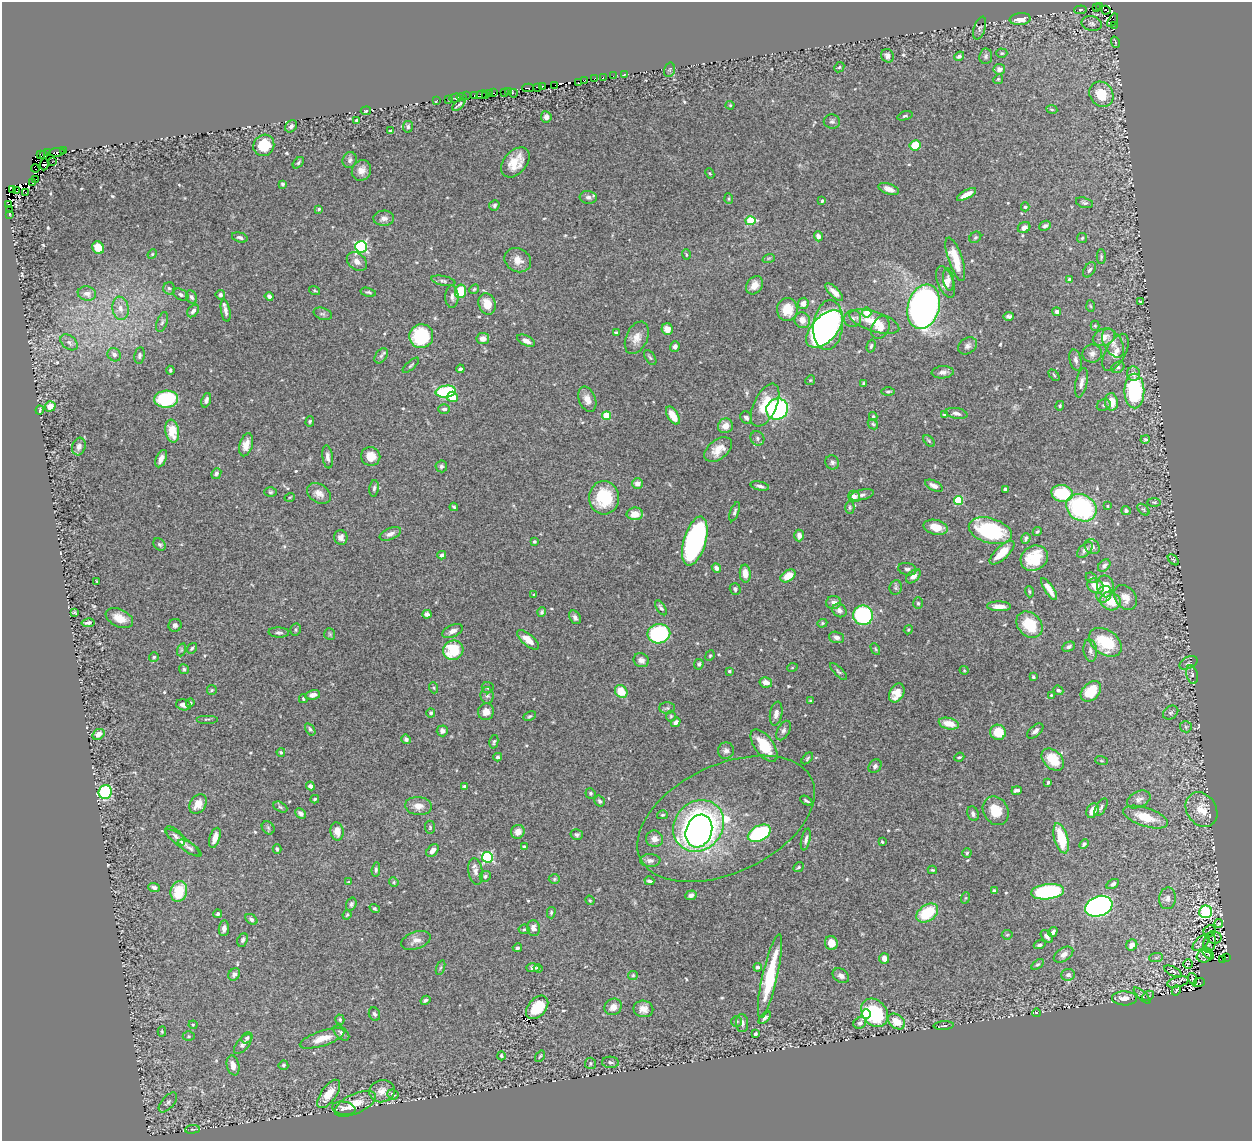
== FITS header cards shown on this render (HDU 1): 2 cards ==
NAXIS1  =                 1250
NAXIS2  =                 1139

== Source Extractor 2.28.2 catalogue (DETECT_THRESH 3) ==
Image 1250 x 1139 px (HDU 1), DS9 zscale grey, 1 PNG px = 1 image px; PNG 1254 x 1143 px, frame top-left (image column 1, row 1139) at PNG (2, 2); each listed source drawn as its Kron ellipse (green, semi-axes under 4 px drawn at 4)
Background 0.237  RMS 0.013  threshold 0.04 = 3 sigma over >= 5 px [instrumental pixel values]
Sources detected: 589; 15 with non-positive FLUX_AUTO (blend fragments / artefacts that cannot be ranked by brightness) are neither listed nor drawn; of the other 574, the 500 brightest by FLUX_AUTO listed and drawn (74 fainter detections omitted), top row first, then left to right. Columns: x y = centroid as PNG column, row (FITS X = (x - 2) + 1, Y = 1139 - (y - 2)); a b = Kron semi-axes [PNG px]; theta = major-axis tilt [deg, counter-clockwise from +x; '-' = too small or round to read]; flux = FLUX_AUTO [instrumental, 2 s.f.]
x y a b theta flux
1100 6 3 3 - 46
1096 8 3 2 - 21
1080 10 6 4 6 0.98
1106 10 4 3 - 38
1020 19 10 6 5 12
1113 20 7 3 57 5.5
1092 24 10 7 -13 3.1
1114 25 2 2 - 2.1
980 28 12 5 72 2.5
1115 42 6 3 -70 0.94
1002 53 5 4 - 1.3
887 56 7 6 - 2.7
959 56 5 4 - 2.6
986 56 8 6 82 2.2
839 67 6 4 43 1.5
999 69 6 5 - 4.8
669 70 7 5 72 1.4
624 74 3 2 - 4.5
613 76 2 2 - 3.5
603 78 4 2 - 5.7
594 79 4 3 - 8.9
998 79 5 4 - 1.1
585 80 3 2 - 62
578 83 2 2 - 3.7
542 86 3 2 - 54
555 86 3 2 - 4.4
528 88 6 2 -1 53
538 88 3 3 - 49
508 91 2 2 - 7.1
504 92 4 2 - 11
489 93 3 2 - 9.7
493 93 2 2 - 58
513 93 4 3 - 25
1101 94 13 11 -55 23
474 95 3 2 - 4
481 95 5 3 - 240
466 96 2 2 - 4.3
485 96 3 2 - 3.3
461 97 5 2 - 6.4
455 98 6 2 17 5.8
449 99 2 2 - 3.7
437 100 3 2 - 2.7
459 105 8 2 43 1.9
730 105 4 4 - 0.93
1052 109 5 3 - 1
366 111 5 3 - 1.1
905 116 8 3 17 1.3
546 117 5 5 - 3.9
357 120 3 3 - 2.3
832 122 8 7 - 2.3
291 126 7 5 44 3
408 127 6 5 - 2
391 131 3 2 - 1.1
264 145 11 10 - 28
915 145 5 5 - 20
64 151 2 2 - 5
57 152 7 3 7 91
48 153 3 2 - 78
40 154 3 2 - 58
44 155 3 2 - 28
350 160 8 7 - 2.7
52 162 3 2 - 2.2
515 162 17 11 49 17
298 163 7 4 47 1.6
44 164 6 3 81 74
35 169 4 2 - 8
361 170 11 9 61 6.6
710 173 5 4 - 1.1
35 179 3 3 - 56
33 183 4 3 - 69
283 184 4 3 - 1.4
889 189 11 5 -18 5.4
12 190 3 3 - 82
17 191 3 2 - 48
26 192 3 2 - 23
966 194 11 4 29 6.5
588 197 9 6 -6 3.4
729 199 5 3 - 1.1
822 201 4 3 - 1
1084 203 9 5 -15 2
8 205 4 3 - 17
494 205 5 5 - 1.7
1025 207 4 4 - 1.2
319 209 4 4 - 1.3
10 210 3 2 - 330
9 215 3 2 - 3.4
384 218 10 7 3 4.5
750 221 5 4 - 41
1045 226 6 5 - 2.6
1024 228 6 5 - 5.9
818 236 5 4 - 4.5
240 237 8 5 -16 2.6
975 237 6 5 - 1.4
1082 238 5 5 - 1.4
361 247 6 5 - 150
98 248 6 5 - 13
152 254 5 4 - 1
686 255 5 3 - 1
1101 257 7 4 90 1.6
769 258 6 4 18 1.3
955 259 23 7 -71 18
518 260 14 11 -31 8.4
357 262 11 8 -39 5.6
1089 270 8 5 55 2.4
1069 279 4 3 - 1
948 280 11 5 -81 3.5
443 281 12 4 -11 2.4
946 282 17 8 -69 5.3
754 285 10 7 53 8.2
169 288 6 6 - 2.4
474 289 5 4 - 1.2
315 291 6 2 -19 0.88
461 291 7 5 79 26
368 292 8 4 -13 1.5
834 292 11 4 -46 5.9
87 294 9 7 -10 4.5
181 295 8 5 -28 2.5
220 295 5 4 - 1.7
269 296 4 4 - 3.3
191 297 7 5 -62 2.7
452 297 11 6 90 3.9
1141 302 4 3 - 1.4
803 303 6 5 - 5
487 304 11 8 -72 14
1091 306 6 4 -86 1.1
924 307 23 15 73 510
120 308 12 8 -81 6.6
787 310 11 10 - 16
193 311 7 5 50 3.3
226 311 11 4 -80 4.3
1057 312 4 3 - 2.9
867 313 5 4 - 14
323 314 9 6 -17 2.5
1009 316 5 3 - 2
853 319 8 8 - 3.6
802 320 8 7 - 6.7
162 322 10 5 71 2.4
874 322 26 10 -17 19
828 325 25 15 83 210
1095 326 5 4 - 1.1
880 328 12 8 64 6.9
667 329 6 5 - 6.9
824 329 23 12 46 290
616 333 4 3 - 1.7
421 336 12 12 - 61
1104 337 11 8 23 9.2
637 338 17 10 65 8.8
483 339 6 5 - 6.2
526 341 10 5 -25 4.9
69 342 10 6 -40 3.3
1113 343 16 9 -60 7.9
675 346 5 4 - 3
871 346 6 4 74 1.6
968 346 10 7 36 3.4
1116 352 20 10 61 9.8
1092 354 9 9 - 4.5
114 355 7 6 - 3.2
140 355 8 5 80 2
381 356 8 5 54 2.4
650 357 8 5 -56 1.6
1076 360 10 6 -75 3
411 365 10 3 42 1.4
1118 367 7 5 30 2.5
460 369 4 3 - 2.1
170 370 4 3 - 1.2
943 372 11 6 5 4.1
1133 374 7 6 - 4.6
1054 375 6 4 -46 1.3
810 380 5 4 - 1.2
1081 383 15 6 78 5.3
863 384 4 3 - 1.3
1134 391 17 10 -89 99
446 392 10 6 9 55
888 392 6 3 0 1.3
452 397 5 5 - 17
166 399 12 8 3 58
587 399 13 8 -69 7.1
206 400 7 4 69 2.8
1111 402 8 6 -82 15
765 405 23 11 65 23
1104 405 7 5 24 1.9
50 406 5 5 - 9.6
1060 406 5 3 - 1.2
444 409 6 4 1 2.3
777 409 11 10 - 130
40 410 4 2 - 1.1
956 413 11 5 -11 3.7
944 415 4 4 - 1.4
607 416 4 4 - 31
673 416 10 5 -58 14
873 416 4 3 - 1.2
746 418 6 5 - 3
310 421 5 4 - 1.2
873 424 6 4 -45 1.3
725 426 8 7 - 7.8
172 431 11 7 -80 19
757 438 7 6 - 2.2
1145 439 4 4 - 1.4
929 441 7 4 -45 1.6
246 445 12 6 74 7.9
79 447 9 6 74 4.1
718 449 16 9 37 12
371 456 10 9 - 11
328 457 11 5 -82 3.5
161 459 9 5 65 5.1
832 462 7 6 - 2.4
441 466 6 6 - 2.1
216 474 6 5 - 2
637 483 5 5 - 5.7
760 486 9 4 -12 2.7
934 486 9 5 -25 4.1
374 488 8 4 82 2.1
1005 489 4 3 - 1.8
270 492 6 4 0 1.2
319 493 13 9 -33 6.7
1062 493 11 8 -11 50
862 495 12 5 13 3.1
854 496 6 5 - 4.9
290 497 5 3 - 0.92
604 498 16 15 - 41
958 501 4 4 - 51
1154 502 7 3 -1 1
1108 506 4 3 - 0.96
454 507 4 3 - 1.1
850 507 6 4 -90 1.4
1081 508 16 13 -30 110
1143 510 7 4 -44 1.9
1126 511 5 4 - 2.1
735 512 10 4 69 2.1
635 514 8 6 1 12
936 527 12 7 -12 14
990 531 22 12 -17 86
1037 532 5 3 - 1.2
390 534 11 5 23 4.4
799 535 6 4 -88 4.1
341 537 7 6 - 3.7
1026 538 5 4 - 2.3
695 541 25 11 74 190
534 542 3 3 - 1.7
159 544 7 5 -42 2.1
1092 547 8 6 -45 3.3
1085 550 9 5 47 3.4
1002 553 16 6 43 17
442 555 4 4 - 3.3
1034 558 14 12 34 27
1173 560 7 4 -44 1.1
1104 566 7 5 47 3.1
716 568 5 4 - 3.4
907 569 9 6 -13 2.7
745 574 9 5 -86 8.6
788 576 8 5 33 13
913 576 9 5 42 6
1091 578 6 5 - 1.5
97 581 3 2 - 0.89
1095 586 9 7 -37 10
1105 586 11 8 -79 18
896 587 7 6 - 1.9
735 589 6 5 - 2.3
1049 589 13 4 -56 8.3
1029 592 6 3 -71 1.1
1104 594 9 7 57 4.6
534 595 4 3 - 0.95
1125 597 13 10 -53 9.5
1110 601 10 9 - 19
834 603 7 6 - 4.6
918 603 6 5 - 1.5
999 606 12 5 -2 7.1
661 608 8 4 -56 1.9
839 610 7 6 - 4.3
75 612 4 3 - 1
542 612 5 4 - 1.6
427 614 4 4 - 5.2
863 615 10 9 - 95
575 617 7 5 -58 3.1
119 618 14 8 -25 11
88 623 6 3 10 2.1
822 623 5 4 - 1.1
175 625 6 6 - 2.9
1029 625 15 11 -44 29
296 630 6 5 - 1.4
908 630 4 3 - 0.89
452 631 11 6 23 4.6
279 632 10 5 -2 2.3
330 634 6 5 - 1.4
659 634 11 9 11 78
837 637 8 5 -17 3.6
528 640 13 5 -40 10
1105 642 18 12 -36 41
1069 647 6 4 27 2.5
192 648 6 4 54 1.3
875 649 6 4 -61 1.2
181 650 7 4 71 1.5
453 650 10 9 - 31
1090 650 11 6 -82 4
710 656 5 4 - 1.2
154 657 5 5 - 1.4
641 660 8 7 - 4.2
1188 663 10 5 26 1.9
699 664 5 4 - 1.9
792 668 5 3 - 0.9
184 669 5 5 - 1.5
964 670 4 4 - 0.9
729 671 3 3 - 1.5
839 671 11 4 -45 1.8
1192 675 10 5 -76 1.8
1033 677 3 3 - 1.7
766 682 6 5 - 6.6
434 688 5 3 - 0.95
488 688 6 5 - 1.6
212 690 5 5 - 1.2
1058 690 5 4 - 1.9
621 691 7 5 -50 17
1091 691 12 8 44 30
897 693 10 7 63 12
313 695 7 4 12 4.8
487 695 8 6 -85 2.8
1051 695 3 2 - 0.91
303 699 4 3 - 1.1
811 700 3 3 - 1.1
190 703 4 4 - 1.5
183 705 7 5 -15 3.8
667 708 8 6 -1 1.9
486 712 8 8 - 6.2
431 713 4 4 - 1.8
1171 713 8 6 34 2.2
776 714 12 6 80 4.5
530 716 6 3 26 1.2
671 716 5 5 - 1.2
207 719 11 2 0 1.1
676 722 5 4 - 3.4
949 724 10 5 -14 13
1186 727 6 5 - 1.6
310 729 7 4 -56 1.4
442 731 5 5 - 3.1
783 731 10 6 62 2.9
1035 731 9 5 41 3.3
998 732 8 7 - 18
98 734 6 5 - 6.9
406 739 5 4 - 2.3
494 742 7 4 77 1.5
764 746 19 9 -54 29
726 751 8 8 - 3.4
281 752 4 4 - 1.9
498 757 4 3 - 2.2
959 757 5 3 - 1.3
807 758 7 4 46 1.3
1053 760 13 9 -45 22
1102 761 6 3 -19 1
875 766 7 6 - 2.8
1048 782 3 3 - 1.5
310 786 4 4 - 3.3
465 786 4 3 - 2.5
1017 790 5 3 - 2.4
105 792 7 6 - 74
590 793 5 5 - 1.6
315 799 4 3 - 1.2
1139 799 12 8 26 4.2
599 801 6 4 -58 1.9
806 801 6 3 -30 1.7
198 804 10 7 58 9.4
418 806 13 9 -5 7.6
280 807 7 4 -27 1.5
1101 807 10 5 58 2.6
1202 810 18 14 -56 17
996 811 15 12 -59 18
1092 811 7 5 61 12
301 813 6 4 -43 3.6
973 814 7 5 -70 2.8
662 815 5 4 - 1.3
1145 817 23 9 -18 22
726 819 94 54 25 120
699 826 27 24 47 290
430 827 6 5 - 1.4
268 828 7 5 -47 1.7
337 831 9 6 -80 7.8
699 831 17 13 69 160
518 832 7 6 - 7.6
759 833 12 7 28 98
577 834 6 5 - 1.9
175 836 12 5 -43 3.2
215 838 10 5 72 8.9
1061 838 15 6 -74 29
654 839 8 8 - 6.2
806 840 11 4 77 3.2
183 842 21 5 -36 4.8
882 842 3 3 - 1
1084 844 5 4 - 1.7
524 847 4 3 - 2.6
190 848 13 5 -33 2.7
277 849 5 3 - 1.5
433 850 7 5 47 4.2
967 853 4 4 - 1.3
487 857 5 5 - 120
650 861 10 6 -1 4.1
799 867 5 4 - 1.2
376 870 7 4 85 2
932 870 5 3 - 1.1
475 871 13 7 -80 4.4
485 876 5 5 - 2.4
554 879 5 5 - 1.4
649 881 5 3 - 2.2
349 882 3 3 - 1.2
394 882 5 4 - 1.2
1113 884 7 4 30 2.3
154 887 6 4 -21 2.8
179 891 10 8 74 26
994 891 4 3 - 2
1048 892 16 7 7 110
691 895 5 4 - 3.5
965 898 6 4 70 0.93
1168 898 11 8 82 4.6
590 900 5 4 - 1
351 904 7 5 73 1.9
1099 906 14 10 20 290
375 908 5 4 - 1.1
1206 912 6 6 - 130
551 913 6 4 75 1.3
927 913 12 8 34 38
218 914 4 4 - 1.4
347 915 5 4 - 1.1
251 919 7 4 -39 2.6
1219 924 4 2 - 0.89
224 928 8 5 84 4
533 928 8 6 -79 4.9
524 929 5 5 - 1.3
1210 931 6 5 - 1.9
1053 932 5 3 - 3.4
1007 935 5 5 - 1.1
1047 936 7 5 -48 2.9
1214 938 7 6 - 1.2
243 940 7 5 66 2.4
416 940 15 8 19 6.7
831 943 7 6 - 9.4
1201 943 10 5 43 2.7
1209 943 10 6 78 1.8
1040 945 6 4 16 2.1
1132 945 6 5 - 6.9
517 948 5 4 - 1.7
1208 953 7 4 -43 2
1064 955 11 6 33 4.8
1204 956 7 6 - 2.2
1227 957 3 2 - 16
884 958 5 5 - 5.2
1156 958 7 4 1 1.8
1222 959 3 2 - 18
1037 964 7 4 35 1.4
1188 964 5 5 - 0.9
758 967 4 3 - 2
441 968 8 3 71 1.2
533 968 7 4 -1 3.1
538 968 4 3 - 1.4
1173 971 9 4 -26 1.9
234 974 7 5 51 3.4
633 975 5 4 - 1.1
1068 975 7 6 - 2.8
770 976 43 7 77 50
841 976 9 6 -34 3.8
1193 979 6 4 -71 1.6
1178 982 11 5 14 2
1199 982 6 3 21 2.5
1176 990 5 2 - 0.97
1142 996 11 2 -43 1.2
1148 996 6 4 25 1.3
1124 998 12 7 -2 7.6
425 1000 5 4 - 2.3
537 1007 13 9 49 22
613 1007 9 8 - 6.9
643 1009 10 8 -11 6.3
875 1013 15 12 -52 58
1036 1013 4 3 - 1.3
374 1014 7 5 -66 2.2
866 1014 5 4 - 49
765 1018 8 4 45 2.1
340 1019 5 4 - 1.7
736 1021 5 5 - 1.4
897 1022 9 7 -37 13
742 1023 9 6 -86 2.9
860 1023 6 5 - 2.4
193 1025 4 4 - 0.89
944 1026 10 3 3 1.4
162 1032 5 4 - 1.2
341 1033 9 5 -43 2.7
755 1034 4 3 - 1.6
189 1036 6 4 0 1.3
247 1038 6 5 - 1.7
322 1038 23 7 18 13
243 1044 12 6 50 3.5
501 1056 4 3 - 1.3
540 1056 6 3 54 1
610 1062 8 5 -3 2.6
590 1063 6 5 - 1.5
233 1065 10 6 -78 6
283 1065 5 4 - 1.5
382 1091 13 11 15 8
329 1094 16 7 54 14
393 1094 6 4 -25 2.3
168 1102 12 6 49 2.9
355 1104 22 9 25 15
344 1108 12 6 -9 4.2
192 1129 7 3 7 1.1
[74 fainter detections neither listed nor drawn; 15 non-positive-flux detections neither listed nor drawn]